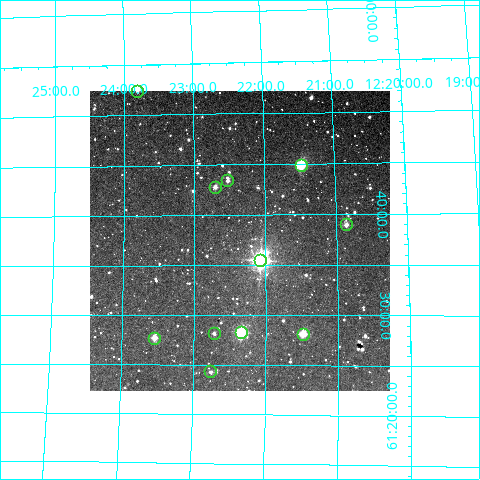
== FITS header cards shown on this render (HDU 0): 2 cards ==
NAXIS1  =                  300
NAXIS2  =                  300

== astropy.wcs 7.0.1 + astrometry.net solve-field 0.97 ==
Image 300 x 300 px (HDU 0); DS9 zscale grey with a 90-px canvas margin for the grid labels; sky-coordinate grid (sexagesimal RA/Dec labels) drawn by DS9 from the SOLVED WCS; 11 Tycho-2 reference stars matched to detected sources circled (green)
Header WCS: RA---TAN/DEC--TAN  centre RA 12:22:22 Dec +61:37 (185.59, +61.62 deg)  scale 6 arcsec/px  FOV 30.0' x 30.0'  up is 0 deg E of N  parity normal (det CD < 0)
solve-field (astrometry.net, Tycho-2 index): VERIFIED the header's WCS against the Tycho-2 star catalogue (verified at 2 index scales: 11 matches each, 0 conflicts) and refined it, rather than solving blind
Solved WCS: RA---TAN-SIP/DEC--TAN-SIP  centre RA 12:22:22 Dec +61:37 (185.59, +61.62 deg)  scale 6.04 x 5.97 arcsec/px (non-square pixels)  FOV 30.2' x 29.8'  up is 0 deg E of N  parity normal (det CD < 0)
The solver's refit moves the header's centre by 1.3 arcsec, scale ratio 1.006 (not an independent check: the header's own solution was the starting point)
Tycho-2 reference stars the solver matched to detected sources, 11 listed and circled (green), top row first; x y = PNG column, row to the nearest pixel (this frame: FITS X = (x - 90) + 1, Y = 300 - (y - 91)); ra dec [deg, ICRS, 3 dp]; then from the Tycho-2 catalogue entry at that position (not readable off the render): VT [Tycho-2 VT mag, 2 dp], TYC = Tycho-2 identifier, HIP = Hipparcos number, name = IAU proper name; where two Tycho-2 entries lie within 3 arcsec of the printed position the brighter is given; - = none
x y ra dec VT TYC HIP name
137 91 185.951 +61.873 11.72 4155-507-1 - -
301 165 185.367 +61.747 8.32 4155-755-1 60268 -
227 180 185.632 +61.724 11.82 4155-261-1 - -
215 187 185.674 +61.714 10.83 4155-774-1 - -
346 224 185.215 +61.650 10.88 4155-1228-1 - -
260 260 185.518 +61.591 6.86 4155-1360-1 60316 -
241 332 185.585 +61.472 8.43 4155-1029-1 60340 -
214 333 185.680 +61.469 11.40 4155-313-1 - -
303 334 185.369 +61.469 9.31 4155-725-1 60269 -
154 338 185.886 +61.462 10.01 4155-459-1 - -
210 371 185.689 +61.405 11.56 4155-1189-1 - -